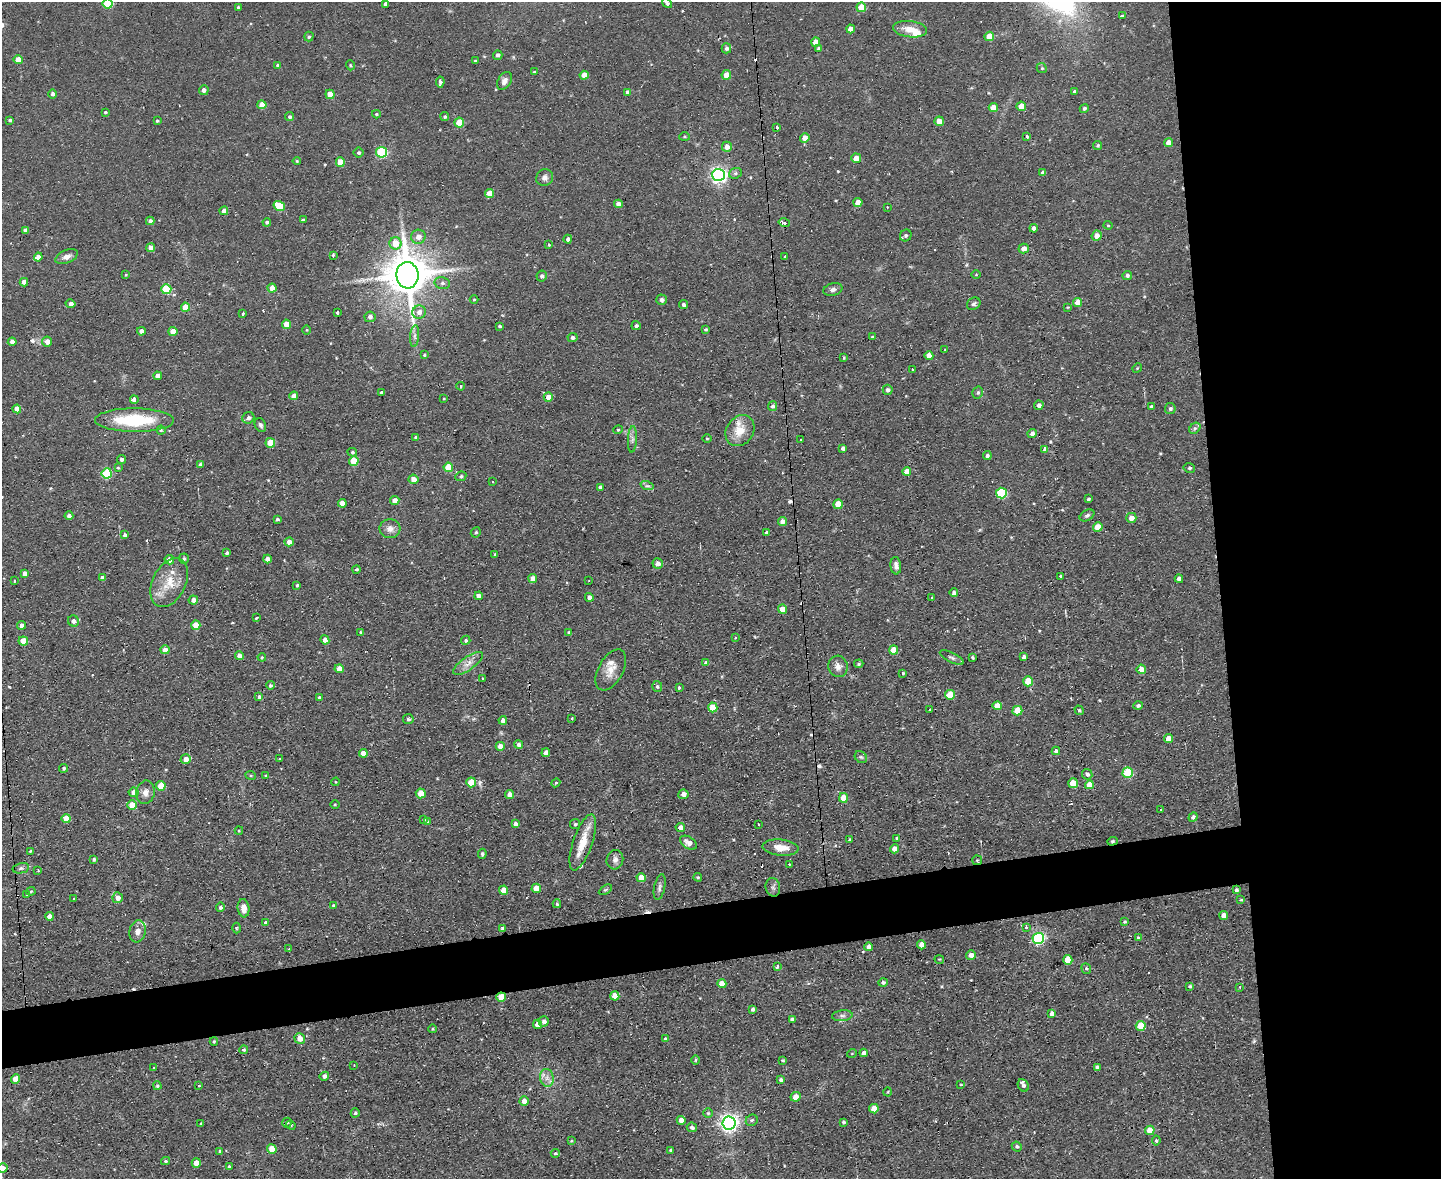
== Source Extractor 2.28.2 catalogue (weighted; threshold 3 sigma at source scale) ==
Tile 6 of 3 x 4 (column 3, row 2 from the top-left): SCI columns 3115-4553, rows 2355-3531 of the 4681 x 4708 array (HDU 1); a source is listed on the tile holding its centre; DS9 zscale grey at full resolution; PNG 1443 x 1181 px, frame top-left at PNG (2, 2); each listed source drawn as its Kron ellipse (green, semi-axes under 4 px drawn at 4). Shown black and unused: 20% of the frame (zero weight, under 2 of 3 exposures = <1% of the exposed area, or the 3 px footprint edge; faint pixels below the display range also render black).
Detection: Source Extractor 2.28.2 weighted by HDU 2 'WHT'; one run over the whole footprint, this tile lists its part. Background 0.0736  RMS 0.0069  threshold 0.0308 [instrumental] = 3 sigma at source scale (4.5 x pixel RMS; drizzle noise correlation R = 1.50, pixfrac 1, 0.05/0.05 arcsec/px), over >= 5 px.
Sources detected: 420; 19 cosmic-ray / hot-pixel residue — neither listed nor drawn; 7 inside a brighter listed object's ellipse — not listed separately; the other 394 listed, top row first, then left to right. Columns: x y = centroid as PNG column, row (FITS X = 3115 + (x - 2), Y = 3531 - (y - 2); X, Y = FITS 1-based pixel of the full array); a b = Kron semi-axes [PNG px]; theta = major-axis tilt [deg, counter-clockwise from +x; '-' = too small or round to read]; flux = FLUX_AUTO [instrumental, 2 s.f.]
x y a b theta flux
667 3 6 3 -51 1.9
108 4 5 5 - 32
386 4 4 4 - 2.6
238 7 4 3 - 0.85
861 7 5 4 - 14
1122 16 3 3 - 1.2
851 29 4 4 - 6
910 29 17 8 -7 8.3
989 36 5 4 - 12
309 37 5 4 - 1.4
816 42 4 4 - 6.3
726 48 5 5 - 2
819 49 4 4 - 1.6
498 55 5 4 - 1.9
18 60 4 4 - 7.5
475 61 3 3 - 0.9
350 65 5 3 - 0.65
278 66 4 4 - 1.9
1042 68 5 4 - 0.94
534 72 3 3 - 0.57
584 75 4 4 - 8.1
726 75 5 4 - 6.6
504 81 10 6 60 3.1
440 82 5 3 - 1.7
204 90 5 4 - 3
1074 91 4 4 - 1
628 92 4 4 - 2.5
52 94 4 4 - 2.2
330 94 5 4 - 8
262 105 4 4 - 8.9
1021 106 4 4 - 8.8
993 108 4 4 - 8.8
1084 108 5 4 - 1.2
105 112 3 3 - 0.75
376 114 4 3 - 0.84
290 117 4 4 - 1.3
445 117 4 4 - 1.2
10 120 4 3 - 1.1
157 121 4 3 - 0.85
939 121 5 4 - 5.4
459 122 5 5 - 15
777 127 3 3 - 3
1027 136 3 3 - 2.2
685 137 5 4 - 0.89
805 138 5 4 - 4.4
1169 142 4 4 - 5.5
1098 145 4 4 - 1.2
727 147 5 5 - 4.2
382 152 5 5 - 60
359 153 5 5 - 1.2
856 158 5 5 - 7.8
297 161 4 4 - 0.81
340 162 5 4 - 11
1043 172 4 4 - 2.5
735 173 6 5 - 1.5
719 175 6 6 - 230
545 178 9 8 - 3.5
489 193 4 4 - 6.4
858 202 4 4 - 6.7
618 204 4 4 - 3.1
279 206 6 5 - 20
887 207 3 3 - 1.1
224 211 4 4 - 3.5
303 220 4 3 - 1.1
150 221 4 4 - 2.2
267 222 4 3 - 1.4
784 223 6 3 -17 5.7
1108 225 4 4 - 0.7
1034 228 4 4 - 3.2
25 230 4 4 - 2.8
906 235 6 5 - 1.6
1097 236 5 5 - 4.8
418 237 7 7 - 4.7
568 239 4 4 - 2.1
395 243 6 6 - 11
549 245 3 3 - 0.85
151 248 4 4 - 4.6
1024 249 5 5 - 4.7
333 255 3 3 - 1.1
38 257 4 4 - 4.7
67 257 12 6 24 3.9
785 257 3 3 - 5.1
126 275 4 3 - 0.6
407 275 13 11 -83 2700
976 275 4 3 - 0.56
1127 275 5 4 - 1.7
542 276 5 5 - 1.9
24 282 4 4 - 3.8
442 283 8 6 -13 1.9
272 288 4 4 - 6.7
166 289 5 5 - 31
833 290 9 6 13 2.5
474 299 4 3 - 0.63
662 300 5 5 - 2.3
1077 302 4 4 - 8
71 304 5 4 - 2.7
683 304 4 4 - 1.7
974 304 7 6 - 1.8
185 307 4 4 - 10
1068 307 4 2 - 0.51
419 312 7 6 - 4
243 313 4 3 - 2.5
337 313 4 3 - 2.9
370 317 5 5 - 2.1
286 324 4 4 - 9.2
500 326 3 3 - 0.88
636 326 4 4 - 1.6
705 329 4 4 - 0.96
307 330 4 3 - 0.59
141 331 4 4 - 3.2
173 332 4 4 - 7.3
415 336 11 4 86 2.2
872 337 4 3 - 1.1
572 338 5 4 - 1.8
47 341 5 5 - 4.7
12 342 4 4 - 3.3
945 350 3 3 - 0.54
424 355 3 3 - 1
929 356 4 4 - 6.9
844 358 3 3 - 0.71
1137 368 5 4 - 0.66
912 369 2 2 - 0.77
158 376 4 4 - 3.9
460 386 4 3 - 0.72
888 390 5 5 - 1.8
381 392 3 3 - 4.3
978 393 6 5 - 1.4
294 396 4 4 - 4.4
548 397 4 4 - 5.3
444 399 3 3 - 0.54
134 400 4 4 - 12
1039 405 5 4 - 2.7
772 406 5 4 - 1.8
1151 406 4 3 - 0.88
17 409 4 4 - 7.9
1170 409 5 5 - 1.4
248 418 6 6 - 2.4
134 420 39 12 -1 43
260 425 7 5 -63 1.6
1195 428 6 5 - 1.5
161 430 4 4 - 0.88
618 430 4 4 - 0.81
740 431 16 13 55 12
1032 434 4 4 - 3
416 438 4 3 - 2.3
632 439 13 4 87 2.3
707 439 4 3 - 0.65
801 440 3 3 - 5
270 443 5 5 - 15
843 448 4 3 - 2.2
1045 449 4 4 - 2.6
352 452 5 4 - 0.98
987 456 4 4 - 1.6
121 459 4 4 - 1.9
354 461 5 5 - 14
200 464 3 3 - 1.4
448 467 5 4 - 16
118 468 4 3 - 0.71
1189 468 6 4 -13 1.1
907 471 4 4 - 5.2
107 473 5 5 - 40
461 476 5 4 - 1.3
413 479 5 5 - 5.2
493 482 2 2 - 0.64
647 486 7 4 -18 1.4
600 488 4 3 - 2
1001 493 5 5 - 46
1088 499 4 3 - 0.99
395 501 4 4 - 7.3
342 503 4 4 - 6.4
838 504 5 4 - 10
1087 515 8 5 30 1.7
69 516 4 4 - 1.9
1131 518 5 5 - 4.8
277 519 3 3 - 1.2
783 521 4 4 - 4.4
1098 527 5 4 - 10
390 529 10 9 - 4.3
476 532 5 4 - 1.1
767 533 4 3 - 2.3
125 535 4 4 - 1.7
289 542 4 4 - 4.5
227 553 3 3 - 1.4
495 554 3 2 - 0.75
184 559 5 5 - 1.3
267 559 4 4 - 4.2
169 560 5 4 - 4.9
658 563 5 5 - 3.7
896 566 9 5 -84 3
356 569 4 3 - 0.93
24 573 4 4 - 3.4
1060 576 3 3 - 2
102 578 4 4 - 2.7
533 579 4 4 - 6
1179 579 4 4 - 3.3
589 580 3 2 - 0.45
15 581 3 2 - 0.8
169 582 26 16 63 16
297 585 3 3 - 1
954 592 4 4 - 1.8
479 596 4 4 - 3
589 597 4 4 - 2.9
932 598 3 2 - 1.4
193 600 4 4 - 3.4
782 609 4 4 - 6.3
257 617 3 3 - 2.1
73 621 6 5 - 3
21 625 4 4 - 2.8
196 625 5 4 - 10
360 632 3 2 - 0.57
569 632 4 3 - 0.96
735 638 3 3 - 0.88
325 640 5 4 - 3.6
466 640 5 4 - 1.2
23 641 5 4 - 15
165 650 4 4 - 5.5
893 650 4 4 - 11
239 656 4 4 - 3.6
262 657 4 4 - 0.69
973 657 3 3 - 0.94
1024 657 4 4 - 2.1
952 658 13 4 -26 1.9
468 663 17 6 35 5.3
706 663 4 4 - 2.9
859 664 5 4 - 0.92
838 666 11 9 -77 4.2
339 669 4 4 - 5.7
1141 669 4 4 - 5.7
611 670 22 12 61 8.6
903 673 4 3 - 0.83
483 679 3 2 - 0.98
1028 681 5 5 - 16
270 685 4 4 - 1.5
657 687 5 5 - 1.5
679 688 3 3 - 4.2
950 695 5 5 - 18
259 697 3 3 - 1.4
319 698 4 4 - 1.5
997 706 4 4 - 9.1
1138 706 4 4 - 1.7
713 707 5 4 - 15
930 709 3 2 - 1.1
1079 710 5 4 - 1.2
1017 711 5 4 - 16
572 718 3 2 - 1.2
408 719 5 5 - 1.5
503 720 4 4 - 3.7
1168 738 4 4 - 6.7
519 745 4 4 - 2
500 746 4 4 - 4.7
1056 751 4 4 - 2.3
363 753 4 4 - 6
546 753 4 4 - 3
861 757 7 5 -44 1.2
186 759 5 5 - 5.5
280 759 3 3 - 1.6
64 768 4 4 - 1.3
1128 773 5 5 - 32
1087 774 5 5 - 1.9
251 776 5 3 - 0.7
266 776 4 2 - 0.64
336 782 4 3 - 0.5
471 782 5 5 - 14
556 783 4 4 - 0.78
1073 783 5 5 - 14
1089 785 4 4 - 9
161 786 5 4 - 11
134 792 5 4 - 5.4
145 792 12 9 78 4.5
421 793 5 5 - 8.5
510 794 4 4 - 3.7
683 794 5 4 - 3.5
844 798 5 4 - 12
132 805 5 4 - 11
335 805 5 3 - 0.69
1161 810 3 3 - 2.6
1193 817 5 4 - 1.6
66 819 4 4 - 9.5
424 819 3 3 - 1.7
427 822 4 3 - 1.2
516 824 4 4 - 2.7
575 824 5 5 - 0.91
759 824 2 2 - 0.65
680 828 5 4 - 4.4
239 831 4 4 - 0.69
897 839 4 3 - 1.6
850 840 3 3 - 0.75
1112 841 5 4 - 0.91
583 842 29 9 71 14
689 843 9 5 -33 4.2
781 848 18 8 -5 8.6
895 849 4 4 - 5.7
30 851 3 2 - 0.65
482 854 5 3 - 1.2
94 859 4 3 - 1.4
615 860 10 8 75 3.1
977 860 5 4 - 0.8
789 864 2 2 - 0.49
21 868 8 5 11 1.6
38 870 3 2 - 0.9
698 877 4 3 - 0.69
641 878 4 4 - 9
660 887 13 5 78 2.3
773 887 9 7 -77 2.1
536 888 4 4 - 8.2
503 890 5 4 - 6.3
605 890 7 4 30 1.1
1236 890 4 4 - 1.3
31 891 4 4 - 0.83
27 894 3 2 - 0.64
118 898 5 5 - 4.2
74 899 3 3 - 1.3
1241 900 4 4 - 0.83
557 904 4 4 - 0.9
334 906 4 3 - 1.2
220 907 5 4 - 1.9
244 908 9 6 -83 5.9
1224 915 4 4 - 3.9
49 916 4 4 - 5.4
1125 922 4 3 - 0.85
265 923 4 4 - 1.3
1026 927 3 3 - 1.4
236 928 5 3 - 0.8
502 928 3 3 - 1.6
138 931 11 8 82 4.9
1038 938 6 5 - 85
1138 938 4 3 - 1
921 945 4 4 - 6.1
869 947 4 4 - 4
289 949 3 2 - 0.64
971 955 5 4 - 4.3
939 959 5 3 - 0.58
1068 960 5 4 - 16
777 967 3 3 - 3.9
1086 969 6 4 -69 1.2
883 982 5 4 - 1.6
722 984 4 4 - 6.8
1190 986 3 3 - 1.2
1240 987 3 2 - 1.6
615 996 5 4 - 7.8
501 997 5 4 - 14
753 1009 4 3 - 1.9
1052 1014 4 4 - 3
842 1016 10 5 6 2.1
792 1019 4 3 - 2.1
544 1021 5 5 - 2.4
538 1024 4 4 - 6.3
1141 1026 5 5 - 16
433 1029 4 3 - 0.55
300 1038 5 5 - 7
665 1038 3 2 - 0.63
214 1041 4 4 - 0.85
243 1050 4 4 - 1.4
852 1053 5 3 - 0.51
864 1053 4 4 - 2.5
696 1060 5 3 - 0.93
783 1060 4 3 - 0.81
354 1065 2 2 - 0.69
1097 1067 4 4 - 1.9
154 1068 3 3 - 0.57
324 1076 5 4 - 2.6
547 1078 9 6 -80 3.8
15 1079 4 4 - 10
781 1080 4 3 - 1.9
961 1085 4 3 - 0.5
1023 1085 6 5 - 2.3
157 1086 4 3 - 0.92
199 1086 3 2 - 0.71
888 1092 4 3 - 0.55
796 1097 5 5 - 5.4
524 1101 5 4 - 5.4
874 1109 4 4 - 11
355 1113 4 4 - 1.1
708 1113 5 5 - 0.92
681 1120 4 4 - 5
752 1120 6 5 - 1.5
843 1122 3 3 - 1.2
287 1123 5 4 - 1
729 1123 6 6 - 300
200 1124 3 3 - 0.75
291 1125 5 4 - 0.9
692 1127 5 4 - 2
1150 1130 4 4 - 12
571 1141 4 3 - 0.55
1156 1141 5 4 - 1.1
1017 1147 5 4 - 1.5
272 1149 5 4 - 8.4
671 1150 3 3 - 1.4
220 1151 4 4 - 0.79
555 1153 4 4 - 1.2
166 1161 4 4 - 1.3
196 1163 4 4 - 8.8
229 1166 3 3 - 2.5
2 1168 5 5 - 4
Overlapping masked pixels (flux is a lower limit): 5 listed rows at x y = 134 420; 1112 841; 1236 890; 502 928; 501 997
Isophote crosses this tile's border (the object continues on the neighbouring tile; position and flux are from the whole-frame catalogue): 3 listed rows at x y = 667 3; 108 4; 2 1168